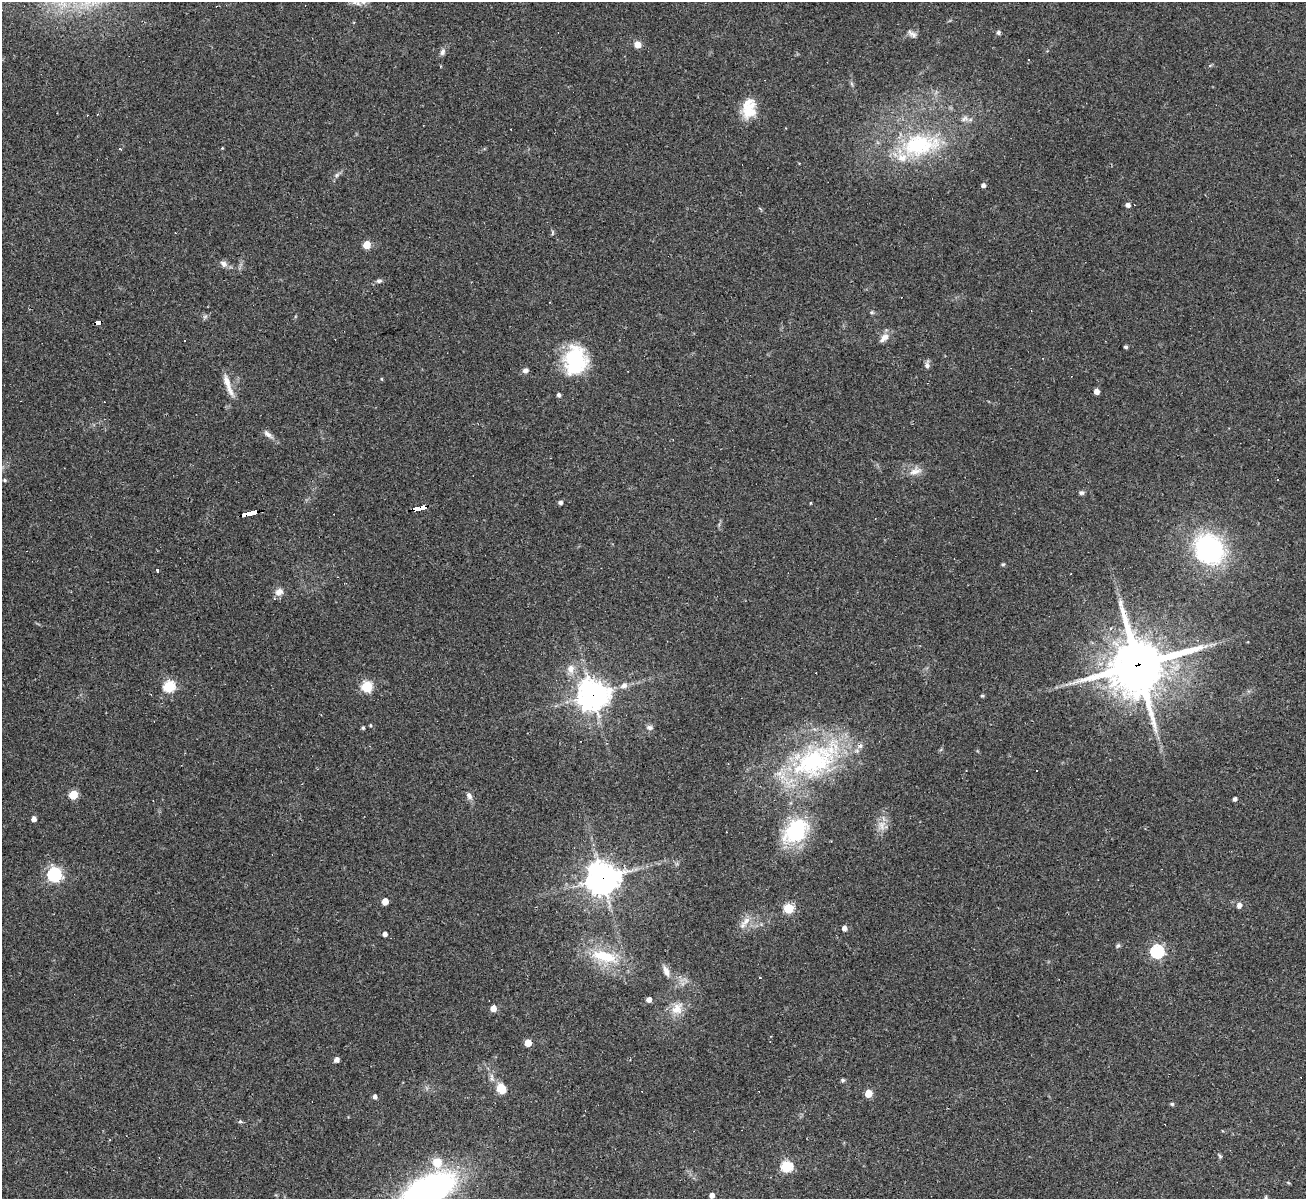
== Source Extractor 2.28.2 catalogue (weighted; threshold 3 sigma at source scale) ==
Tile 7 of 4 x 4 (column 3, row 2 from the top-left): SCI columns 2607-3910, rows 2660-3856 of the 5213 x 5196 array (HDU 1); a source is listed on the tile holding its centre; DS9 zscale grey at full resolution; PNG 1308 x 1201 px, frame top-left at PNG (2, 2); no overlay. Shown black and unused: <1% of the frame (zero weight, under 2 of 3 exposures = <1% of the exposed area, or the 3 px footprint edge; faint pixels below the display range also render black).
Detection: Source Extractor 2.28.2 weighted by HDU 2 'WHT'; one run over the whole footprint, this tile lists its part. Background 0.0885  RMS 0.006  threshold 0.0269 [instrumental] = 3 sigma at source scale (4.5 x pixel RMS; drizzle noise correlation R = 1.50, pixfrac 1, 0.05/0.05 arcsec/px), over >= 5 px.
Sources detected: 108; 14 cosmic-ray / hot-pixel residue — not listed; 3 inside a brighter listed object's ellipse — not listed separately; the other 91 listed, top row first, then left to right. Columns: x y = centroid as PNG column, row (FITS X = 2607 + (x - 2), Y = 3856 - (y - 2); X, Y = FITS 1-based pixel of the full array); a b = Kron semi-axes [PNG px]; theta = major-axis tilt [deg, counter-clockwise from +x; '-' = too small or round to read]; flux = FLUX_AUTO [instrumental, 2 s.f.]
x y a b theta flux
356 2 13 8 -23 3.3
998 33 5 5 - 1.1
912 34 14 6 -33 2.4
638 44 7 6 - 4.5
442 52 9 6 67 2
1210 66 5 4 - 1
749 109 24 16 86 14
964 119 12 6 30 2.5
920 145 56 31 8 62
222 148 3 3 - 0.44
120 149 3 3 - 3.3
337 175 7 5 46 1.5
983 185 4 4 - 2
1128 205 5 4 - 2.5
552 233 6 4 88 0.83
367 245 5 5 - 15
223 264 9 7 -39 2.7
379 281 7 5 1 1.3
205 316 7 4 19 1.1
98 322 6 4 10 40
884 338 15 8 47 4
1126 347 3 3 - 1.1
575 361 32 25 83 42
927 365 7 6 - 2.2
525 370 7 6 - 1.9
382 379 5 3 - 0.51
228 385 33 6 -71 6.5
1097 391 4 4 - 4.7
559 395 4 4 - 1.6
268 434 15 6 -40 2.9
915 471 18 9 18 5.1
5 480 5 4 - 0.8
1278 480 3 3 - 1.3
1082 493 6 6 - 1.3
561 502 4 4 - 1.8
811 503 4 2 - 0.56
419 508 13 4 11 120
249 513 15 3 13 160
1209 549 28 23 -50 94
1003 564 5 4 - 0.71
157 571 3 3 - 1.3
279 592 11 9 28 4
1111 628 4 3 - 0.65
1138 665 19 18 - 3100
571 669 13 9 85 4.9
624 685 9 7 29 3.1
169 686 6 5 - 66
367 686 6 5 - 49
592 695 10 10 - 740
982 696 5 4 - 0.71
370 725 4 3 - 0.63
650 727 9 7 -19 1.7
363 728 4 3 - 1
815 761 74 37 31 98
1036 770 3 3 - 0.82
73 795 5 5 - 26
469 796 10 7 -64 2.6
1235 799 4 3 - 1.9
34 819 4 4 - 3.2
882 825 16 10 -87 5.7
796 831 29 20 46 49
54 875 6 6 - 130
602 878 10 10 - 920
385 901 5 5 - 8.9
1239 905 7 6 - 2.7
788 908 5 5 - 41
746 921 18 7 53 4.9
844 928 4 4 - 3.3
385 934 4 4 - 2.6
1118 946 7 5 51 1
1157 951 6 6 - 110
604 956 37 14 -15 23
666 971 15 7 -64 3.9
760 978 3 3 - 1.3
649 999 5 4 - 3.3
493 1008 5 4 - 6.6
677 1009 19 14 67 8.9
528 1043 5 5 - 8.9
337 1060 5 4 - 2.9
843 1080 6 5 - 0.91
502 1089 12 9 -59 8.5
868 1093 5 5 - 11
375 1097 4 4 - 1.9
1172 1104 5 4 - 0.87
240 1122 4 4 - 1.5
1220 1156 6 5 - 0.86
437 1162 14 13 - 9.4
786 1166 6 5 - 62
1288 1182 5 3 - 0.55
428 1191 50 22 29 220
712 1195 4 4 - 3.7
Overlapping masked pixels (flux is a lower limit): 6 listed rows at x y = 98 322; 419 508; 249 513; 1138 665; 592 695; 602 878
Isophote crosses this tile's border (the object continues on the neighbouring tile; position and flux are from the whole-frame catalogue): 2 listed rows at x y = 356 2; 428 1191